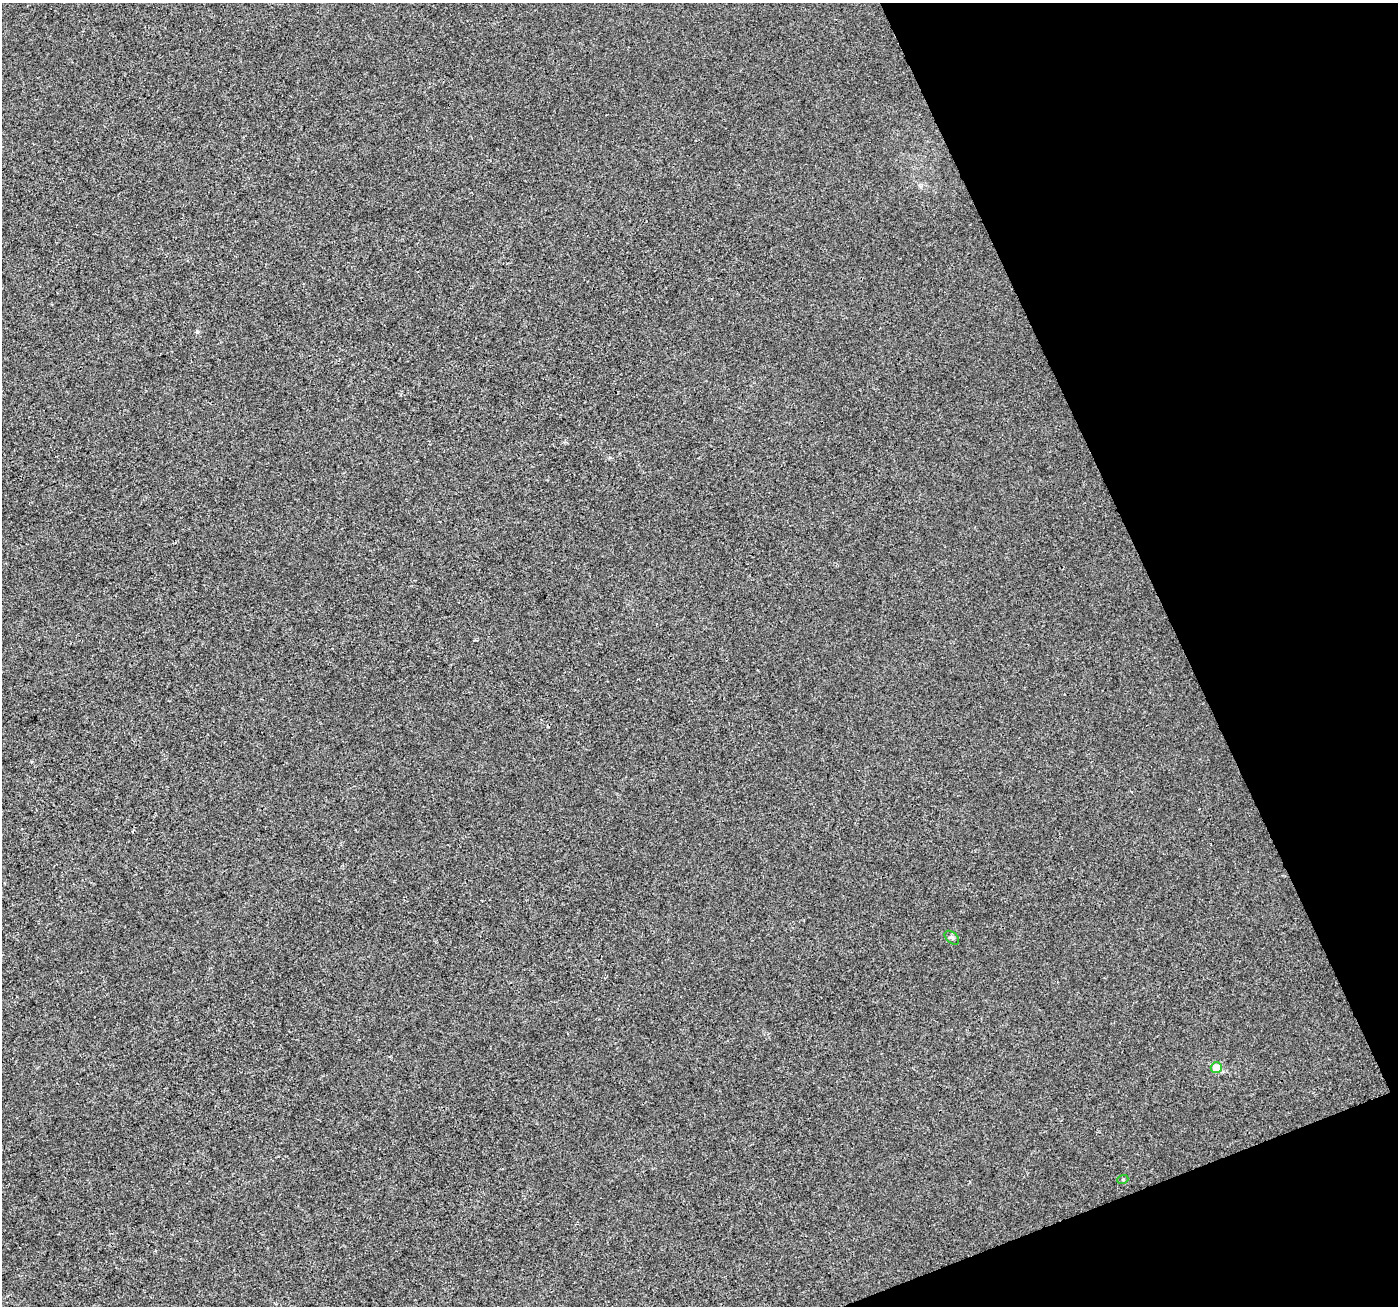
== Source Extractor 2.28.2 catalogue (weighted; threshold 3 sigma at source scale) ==
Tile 12 of 4 x 4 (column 4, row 3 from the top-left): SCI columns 4192-5587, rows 1388-2691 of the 5596 x 5449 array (HDU 1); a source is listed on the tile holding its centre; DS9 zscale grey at full resolution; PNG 1400 x 1308 px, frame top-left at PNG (2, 3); each listed source drawn as its Kron ellipse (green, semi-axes under 4 px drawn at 4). Shown black and unused: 19% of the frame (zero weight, under 3 of 4 exposures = <1% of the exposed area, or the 3 px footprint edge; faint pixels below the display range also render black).
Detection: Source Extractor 2.28.2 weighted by HDU 2 'WHT'; one run over the whole footprint, this tile lists its part. Background 0.00326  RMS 0.0033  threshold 0.0148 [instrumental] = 3 sigma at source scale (4.5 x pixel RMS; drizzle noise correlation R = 1.50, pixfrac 1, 0.0396/0.0396 arcsec/px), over >= 5 px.
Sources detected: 3; all 3 listed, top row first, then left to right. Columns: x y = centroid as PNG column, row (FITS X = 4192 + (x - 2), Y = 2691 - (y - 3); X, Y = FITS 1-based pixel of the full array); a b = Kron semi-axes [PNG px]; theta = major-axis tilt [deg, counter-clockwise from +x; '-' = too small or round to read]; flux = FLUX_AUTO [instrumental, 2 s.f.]
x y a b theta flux
952 938 8 5 -42 0.71
1216 1067 5 5 - 4
1123 1179 5 3 - 0.33